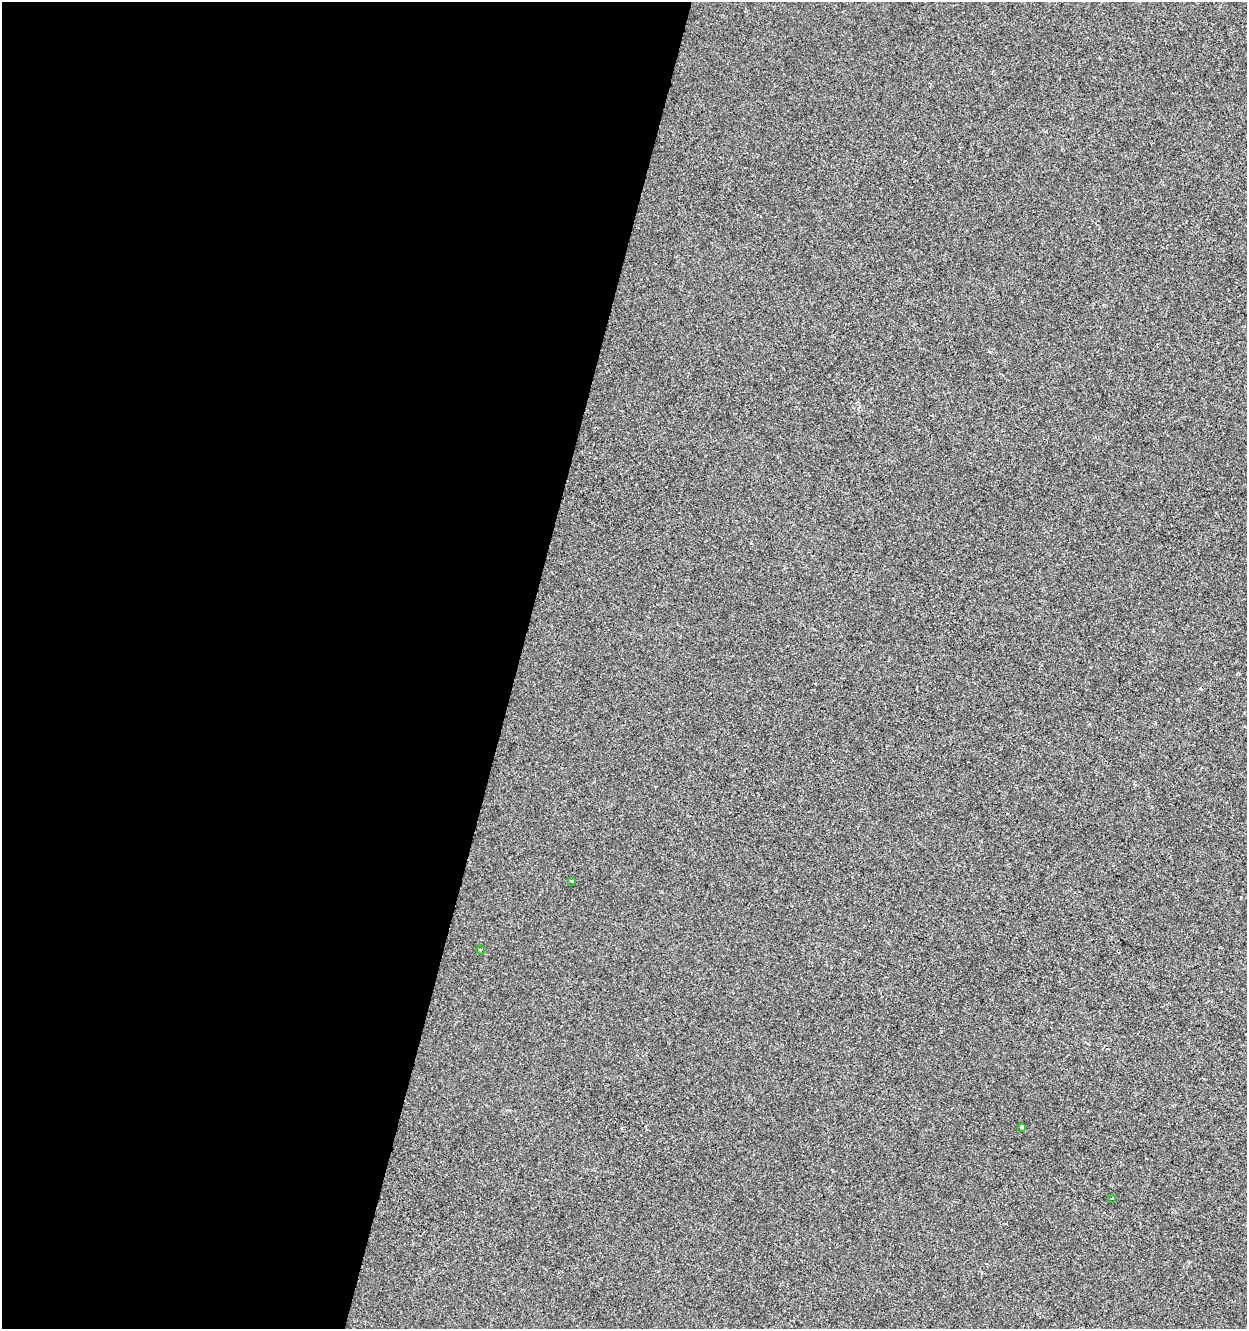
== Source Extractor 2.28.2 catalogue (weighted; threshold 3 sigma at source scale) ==
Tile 5 of 4 x 4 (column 1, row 2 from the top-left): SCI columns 280-1524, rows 2653-3979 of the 5476 x 5312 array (HDU 1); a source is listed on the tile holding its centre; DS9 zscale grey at full resolution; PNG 1249 x 1331 px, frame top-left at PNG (2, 2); each listed source drawn as its Kron ellipse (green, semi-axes under 4 px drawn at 4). Shown black and unused: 41% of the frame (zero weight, under 2 of 3 exposures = <1% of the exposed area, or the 3 px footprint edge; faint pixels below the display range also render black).
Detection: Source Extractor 2.28.2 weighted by HDU 2 'WHT'; one run over the whole footprint, this tile lists its part. Background -6.33e-04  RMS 0.0042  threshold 0.0187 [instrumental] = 3 sigma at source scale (4.5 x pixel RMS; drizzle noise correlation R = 1.50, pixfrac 1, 0.0396/0.0396 arcsec/px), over >= 5 px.
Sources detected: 6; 2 cosmic-ray / hot-pixel residue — neither listed nor drawn; the other 4 listed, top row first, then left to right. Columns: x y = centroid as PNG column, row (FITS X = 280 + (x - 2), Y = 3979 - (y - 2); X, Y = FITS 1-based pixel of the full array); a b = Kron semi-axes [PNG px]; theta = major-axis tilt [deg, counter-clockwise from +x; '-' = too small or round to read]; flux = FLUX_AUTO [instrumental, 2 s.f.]
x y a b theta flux
571 881 3 3 - 0.74
481 950 4 3 - 0.42
1022 1127 3 3 - 1.1
1112 1198 3 2 - 0.24